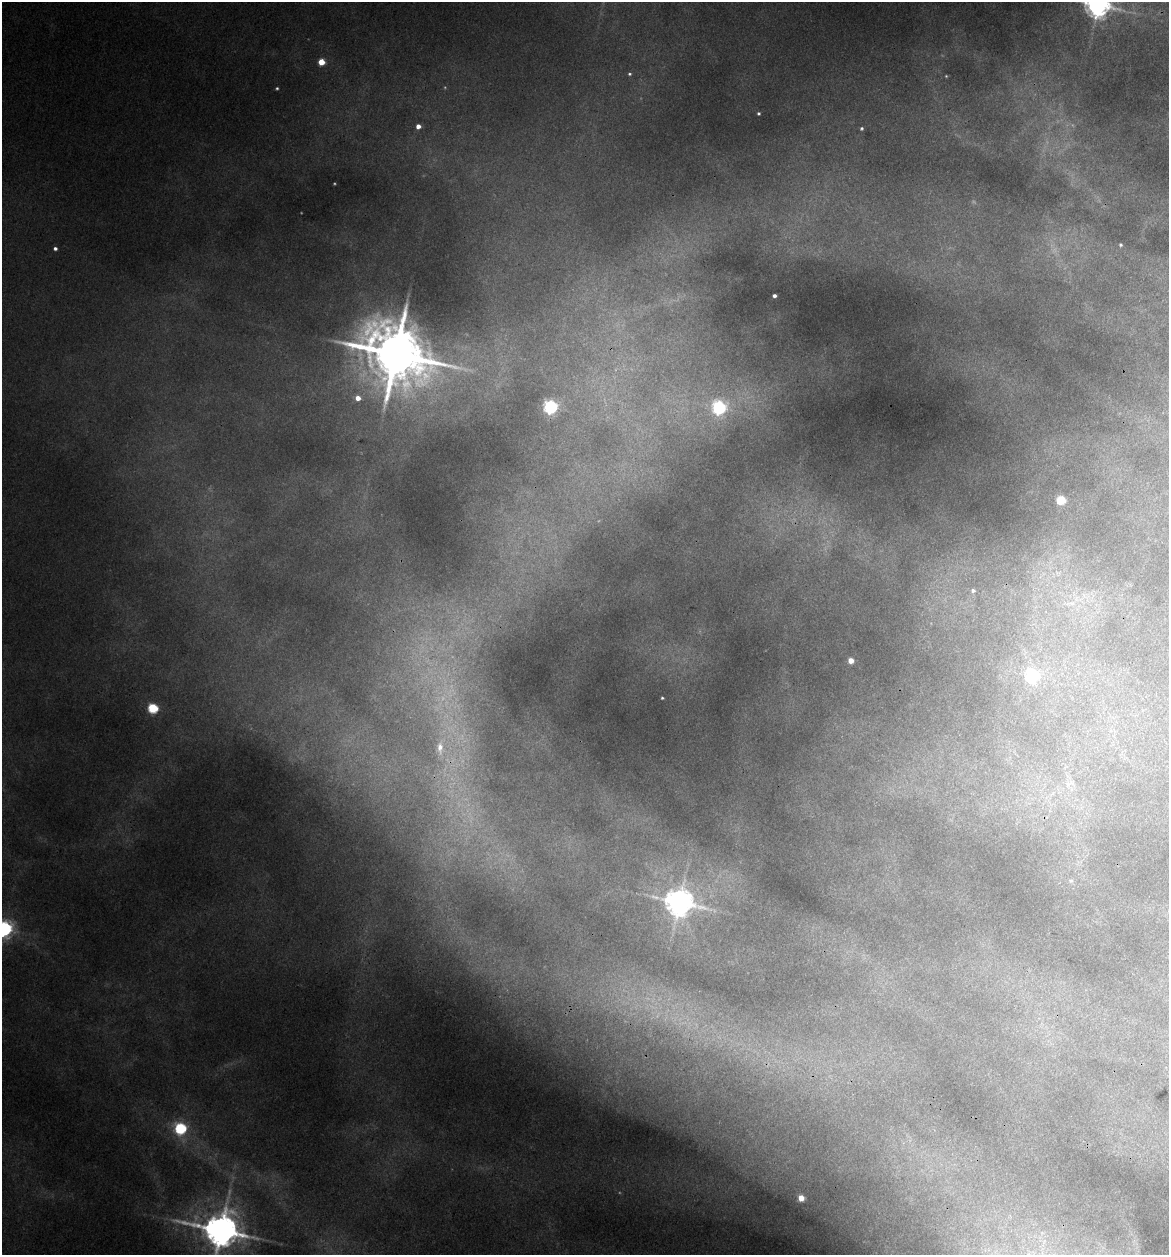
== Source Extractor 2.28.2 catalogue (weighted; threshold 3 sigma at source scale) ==
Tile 6 of 4 x 4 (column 2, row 2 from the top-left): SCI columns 1287-2453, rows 2505-3757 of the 5028 x 5010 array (HDU 1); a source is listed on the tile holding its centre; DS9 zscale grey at full resolution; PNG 1171 x 1257 px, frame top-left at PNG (2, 2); no overlay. Shown black and unused: <1% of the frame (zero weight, under 3 of 4 exposures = <1% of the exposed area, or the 3 px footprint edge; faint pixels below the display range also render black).
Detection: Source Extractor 2.28.2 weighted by HDU 2 'WHT'; one run over the whole footprint, this tile lists its part. Background 0.0841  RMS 0.0075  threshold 0.0338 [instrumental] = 3 sigma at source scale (4.5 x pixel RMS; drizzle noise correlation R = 1.50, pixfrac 1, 0.05/0.05 arcsec/px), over >= 5 px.
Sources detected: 31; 2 too faint to see at this stretch — not listed; the other 29 listed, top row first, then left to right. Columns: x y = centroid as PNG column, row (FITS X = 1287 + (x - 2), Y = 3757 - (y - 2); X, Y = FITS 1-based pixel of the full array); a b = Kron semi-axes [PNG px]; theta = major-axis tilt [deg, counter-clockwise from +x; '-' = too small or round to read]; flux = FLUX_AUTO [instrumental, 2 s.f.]
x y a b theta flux
1098 4 8 8 - 950
321 62 5 5 - 16
629 74 4 4 - 0.96
277 88 3 3 - 0.97
758 113 3 3 - 1.1
418 126 4 4 - 4.9
862 128 4 4 - 1.1
1120 245 4 4 - 1.1
55 248 4 3 - 2.1
774 296 3 3 - 2.1
395 354 20 15 -31 5600
358 398 5 5 - 5.8
551 407 6 6 - 190
719 407 7 6 - 170
1061 500 5 5 - 40
973 590 6 5 - 2.1
1070 603 18 5 1 5.5
851 660 4 4 - 8.4
1032 675 6 6 - 150
662 698 3 3 - 0.82
153 708 5 5 - 61
440 748 17 9 -90 8
1068 784 10 4 26 2.7
1071 881 7 6 - 1.6
679 902 9 8 - 1100
4 929 7 6 - 320
180 1128 6 6 - 97
801 1198 5 4 - 11
221 1230 11 9 -10 2200
Isophote crosses this tile's border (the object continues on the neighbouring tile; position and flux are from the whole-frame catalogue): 3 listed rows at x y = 1098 4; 4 929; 221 1230